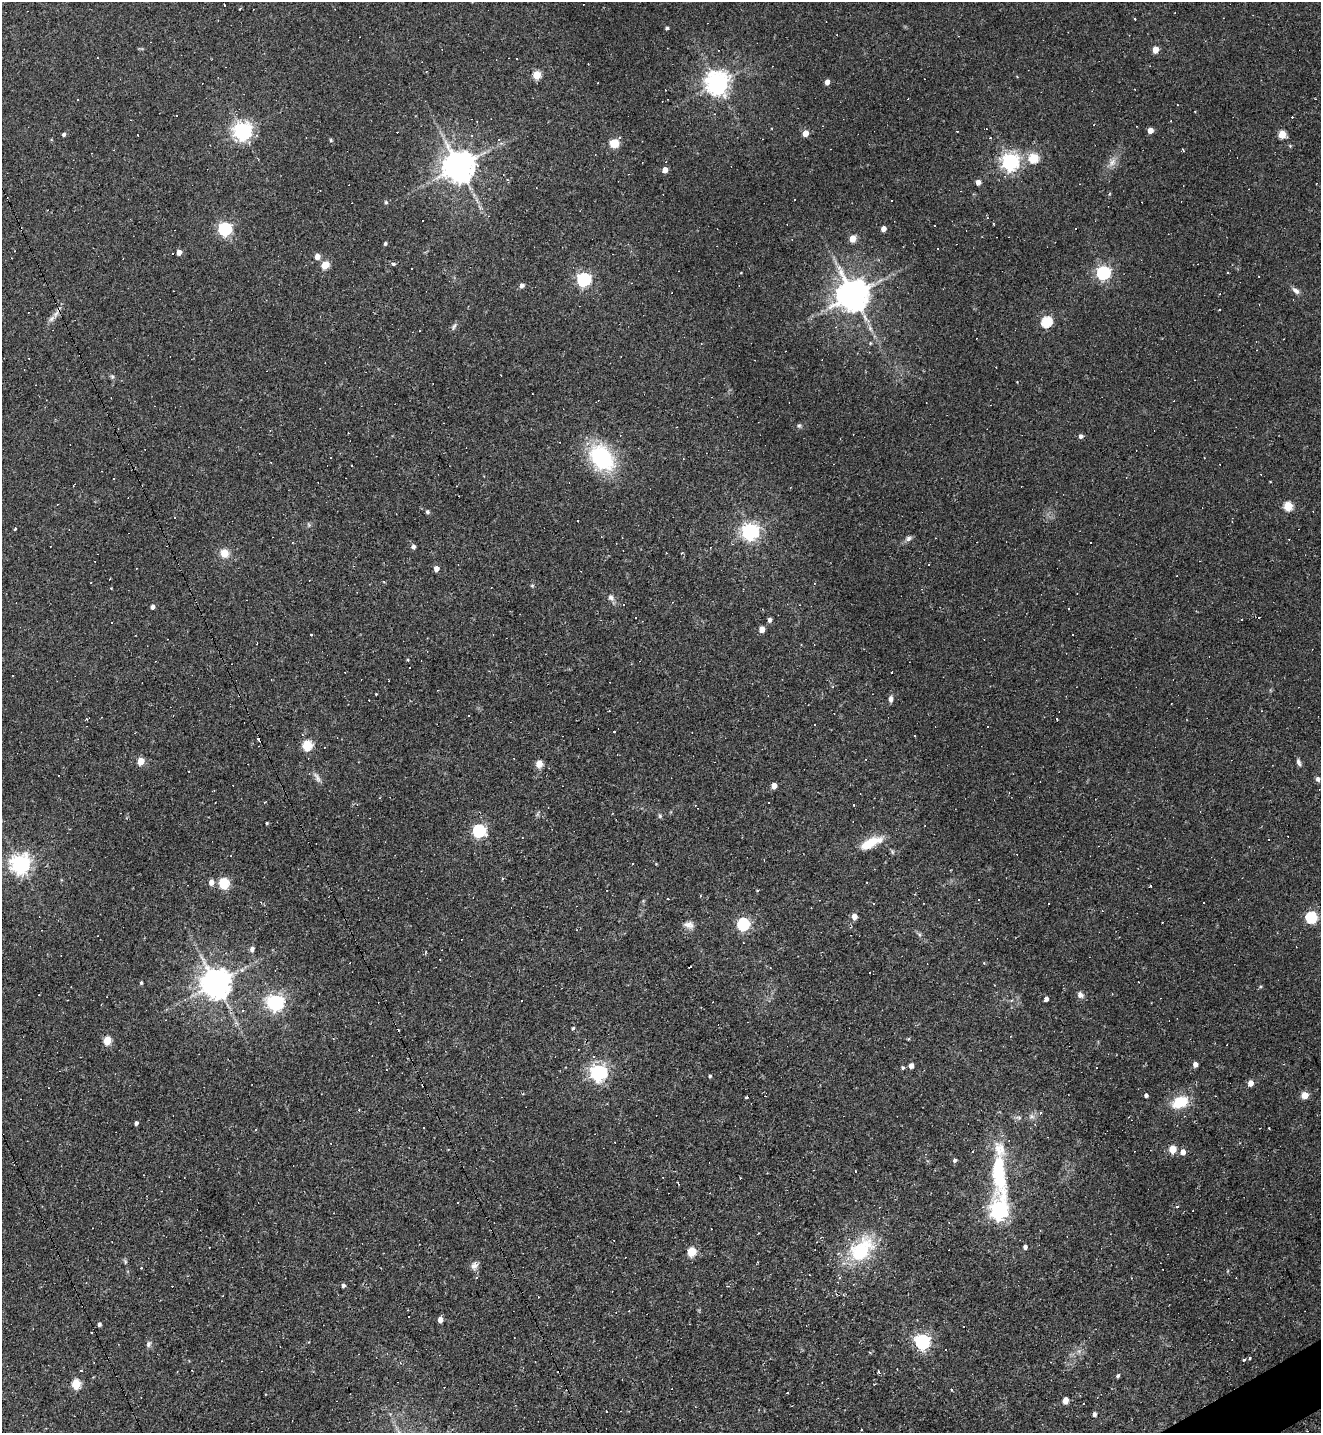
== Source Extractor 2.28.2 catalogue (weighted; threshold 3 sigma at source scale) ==
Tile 6 of 4 x 4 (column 2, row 2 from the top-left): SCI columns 1607-2925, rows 2864-4294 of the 5717 x 5726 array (HDU 1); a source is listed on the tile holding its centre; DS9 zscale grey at full resolution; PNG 1323 x 1435 px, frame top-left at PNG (2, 2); no overlay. Shown black and unused: <1% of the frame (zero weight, under 2 of 3 exposures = <1% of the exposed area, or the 3 px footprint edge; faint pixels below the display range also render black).
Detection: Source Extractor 2.28.2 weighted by HDU 2 'WHT'; one run over the whole footprint, this tile lists its part. Background 0.065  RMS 0.0054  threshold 0.0241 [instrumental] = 3 sigma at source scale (4.5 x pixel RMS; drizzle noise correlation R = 1.50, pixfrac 1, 0.05/0.05 arcsec/px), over >= 5 px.
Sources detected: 284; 108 cosmic-ray / hot-pixel residue — not listed; the other 176 listed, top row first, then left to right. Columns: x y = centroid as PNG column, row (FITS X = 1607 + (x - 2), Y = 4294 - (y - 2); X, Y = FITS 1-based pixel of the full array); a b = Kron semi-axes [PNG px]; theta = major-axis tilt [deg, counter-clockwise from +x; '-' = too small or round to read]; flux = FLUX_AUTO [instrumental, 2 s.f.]
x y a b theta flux
224 5 3 2 - 0.43
240 9 4 2 - 0.46
1135 18 3 3 - 2.4
667 28 3 3 - 1
1155 50 5 4 - 8.9
516 59 3 2 - 0.67
537 75 5 5 - 19
1017 77 3 3 - 0.46
827 82 5 4 - 3.2
598 83 2 2 - 0.43
717 83 7 7 - 480
1195 111 2 2 - 0.39
176 115 3 3 - 1.6
1150 130 4 4 - 4.5
242 131 6 6 - 270
805 133 5 4 - 7.2
64 134 4 4 - 1.3
1282 134 5 5 - 16
138 135 2 2 - 0.3
990 138 3 2 - 0.31
331 140 5 4 - 0.6
614 143 9 8 - 8.7
1183 149 3 3 - 1.1
1033 158 5 5 - 30
1010 162 7 6 - 220
1112 162 14 8 50 3.8
459 166 9 9 - 1100
665 170 4 4 - 5.6
978 182 5 4 - 3.1
795 200 3 3 - 0.55
386 202 5 5 - 0.94
423 221 3 3 - 3.8
993 224 3 2 - 0.79
225 229 6 6 - 99
883 229 4 4 - 4.2
852 239 5 4 - 8.9
385 243 4 4 - 0.97
938 248 3 2 - 0.63
179 252 4 4 - 4.3
317 257 5 4 - 4.2
393 264 5 5 - 1.1
325 265 5 5 - 17
412 268 3 2 - 0.4
1227 272 2 2 - 0.39
1103 273 6 6 - 130
583 279 6 6 - 120
522 285 5 5 - 2.2
1296 290 11 6 -42 2.3
853 295 9 9 - 1100
56 314 12 7 53 3.2
1046 322 6 5 - 47
454 326 11 4 66 1.2
420 331 3 2 - 0.32
870 343 5 4 - 0.55
112 377 7 5 -71 1
799 425 6 5 - 0.9
1081 436 5 5 - 1.7
601 457 25 19 -56 55
352 465 3 2 - 0.38
73 486 3 2 - 0.34
1288 506 5 5 - 25
427 512 5 5 - 1.1
175 518 3 3 - 1.6
309 525 6 4 -71 0.74
15 529 3 2 - 1
750 532 6 6 - 220
908 538 8 6 70 1.7
1091 543 3 3 - 3.9
413 547 5 5 - 1.9
224 553 10 9 - 6
682 553 3 3 - 0.42
436 569 4 4 - 4
384 582 4 3 - 0.5
532 585 5 4 - 0.73
611 597 9 7 -49 2.2
623 604 3 3 - 0.52
152 607 4 4 - 2
1069 609 3 2 - 0.53
635 618 3 3 - 1.1
769 620 5 4 - 2
762 629 5 4 - 6.6
407 660 3 3 - 1.1
832 687 4 4 - 0.62
376 694 3 3 - 0.73
891 699 8 5 89 2
369 700 2 2 - 0.4
1057 719 3 2 - 0.67
987 727 3 3 - 1.7
614 732 3 3 - 2.2
259 739 4 3 - 3.1
307 745 5 5 - 30
141 761 5 4 - 12
1299 762 10 5 -71 1.6
539 764 5 4 - 10
317 777 17 6 -57 2.4
1318 779 6 5 - 1.7
774 786 4 4 - 4.8
265 802 3 3 - 0.49
854 805 3 3 - 2
660 816 5 5 - 0.86
267 823 3 3 - 0.59
479 831 6 6 - 92
870 843 25 9 26 13
20 864 7 7 - 310
503 879 4 3 - 0.61
211 882 6 5 - 3.8
224 883 6 5 - 38
1151 886 3 3 - 2.6
757 890 4 3 - 0.47
873 903 3 3 - 0.56
854 916 5 5 - 4.8
1311 917 6 5 - 55
743 924 6 5 - 78
689 925 14 9 -7 3.2
919 934 6 4 -19 0.84
252 949 7 5 69 1.7
440 959 3 2 - 0.37
984 963 4 3 - 0.48
141 983 4 3 - 0.77
215 983 9 8 - 960
1080 995 9 7 -54 2.1
1046 999 4 3 - 13
275 1003 6 6 - 190
243 1011 4 3 - 0.47
573 1029 4 3 - 1.2
107 1041 5 5 - 15
1195 1064 4 4 - 3
911 1066 4 4 - 3.3
903 1068 4 4 - 0.83
386 1070 2 2 - 0.36
598 1073 7 6 - 210
710 1076 4 4 - 0.81
1250 1083 5 4 - 4.8
1146 1095 4 4 - 1.3
1305 1095 5 5 - 10
746 1097 3 3 - 0.89
1180 1102 16 11 26 16
1031 1116 9 6 -1 1.9
1019 1118 6 5 - 1.1
136 1123 4 4 - 1.4
423 1128 3 2 - 0.39
256 1129 4 3 - 0.39
1173 1149 5 5 - 12
1183 1152 6 5 - 3.6
954 1160 5 5 - 1.1
855 1171 3 3 - 0.99
999 1173 82 17 -87 52
678 1184 4 2 - 0.85
1176 1207 3 3 - 2.5
999 1211 7 7 - 240
711 1229 3 2 - 0.48
1025 1247 4 4 - 1.8
861 1250 36 22 50 36
692 1252 5 5 - 20
125 1261 8 4 -73 0.88
474 1266 11 8 23 2.8
141 1268 2 2 - 0.58
476 1277 3 3 - 1.2
86 1283 3 2 - 0.32
343 1285 4 4 - 1.5
440 1319 5 4 - 4.4
99 1324 4 3 - 1.4
91 1332 3 3 - 2.1
922 1341 6 6 - 140
148 1344 9 6 71 1.5
1250 1358 4 3 - 0.75
1244 1360 5 4 - 0.56
879 1372 4 3 - 3.7
1118 1376 4 4 - 1.1
76 1384 5 5 - 27
951 1389 3 3 - 1
787 1393 3 2 - 0.51
1065 1400 5 4 - 5.3
606 1411 3 2 - 0.48
1094 1414 4 4 - 1.6
862 1430 2 2 - 0.5
Overlapping masked pixels (flux is a lower limit): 1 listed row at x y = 259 739